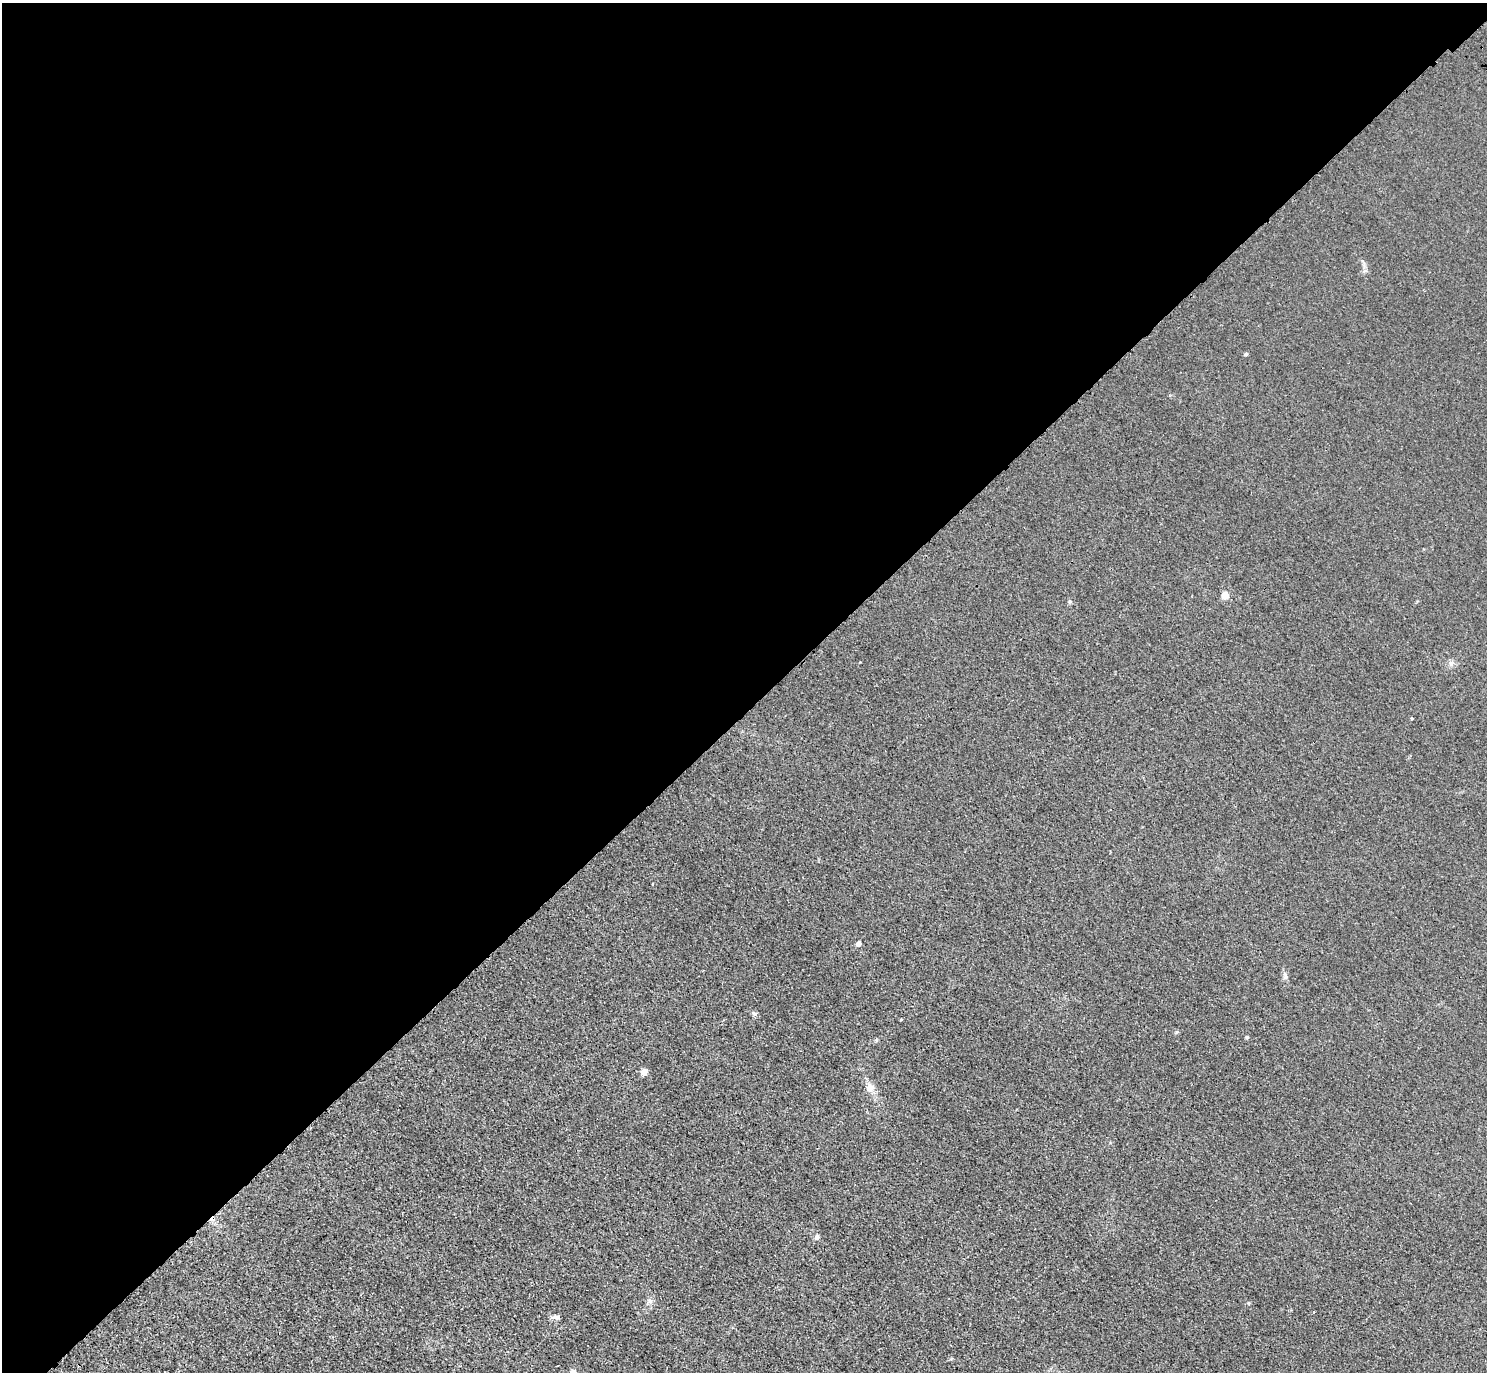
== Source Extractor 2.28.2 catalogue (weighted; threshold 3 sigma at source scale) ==
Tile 2 of 4 x 4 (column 2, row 1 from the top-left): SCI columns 1575-3059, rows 4501-5870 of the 6118 x 6118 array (HDU 1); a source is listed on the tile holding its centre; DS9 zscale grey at full resolution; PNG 1489 x 1374 px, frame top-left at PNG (2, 3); no overlay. Shown black and unused: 52% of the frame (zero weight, under 3 of 4 exposures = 6% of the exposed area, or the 3 px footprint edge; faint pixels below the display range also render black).
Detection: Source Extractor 2.28.2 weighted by HDU 2 'WHT'; one run over the whole footprint, this tile lists its part. Background 0.0112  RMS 0.0054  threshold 0.0242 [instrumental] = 3 sigma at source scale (4.5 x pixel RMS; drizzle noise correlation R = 1.50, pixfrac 1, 0.05/0.05 arcsec/px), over >= 5 px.
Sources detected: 15; all 15 listed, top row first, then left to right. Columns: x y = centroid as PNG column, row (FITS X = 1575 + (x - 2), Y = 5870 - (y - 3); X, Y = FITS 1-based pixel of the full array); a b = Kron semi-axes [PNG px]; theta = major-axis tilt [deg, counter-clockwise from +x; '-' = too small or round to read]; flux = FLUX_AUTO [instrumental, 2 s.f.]
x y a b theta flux
1246 354 4 4 - 1
1225 595 5 4 - 12
1451 663 8 7 - 1.9
1412 718 4 3 - 0.59
858 943 4 4 - 3.5
1285 976 7 4 -71 1.2
755 1013 8 4 -8 0.98
901 1019 4 3 - 0.45
1247 1037 4 4 - 0.7
644 1072 4 4 - 9.5
870 1087 11 10 - 3.9
817 1237 5 5 - 2.4
650 1301 8 6 -73 2
556 1317 11 5 -2 1.7
573 1372 4 4 - 6.3
Isophote crosses this tile's border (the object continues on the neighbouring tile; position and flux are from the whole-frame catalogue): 1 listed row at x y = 573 1372
Unlisted compact peaks at least as high as the median listed source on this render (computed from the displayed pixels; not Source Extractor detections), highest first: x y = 1070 601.